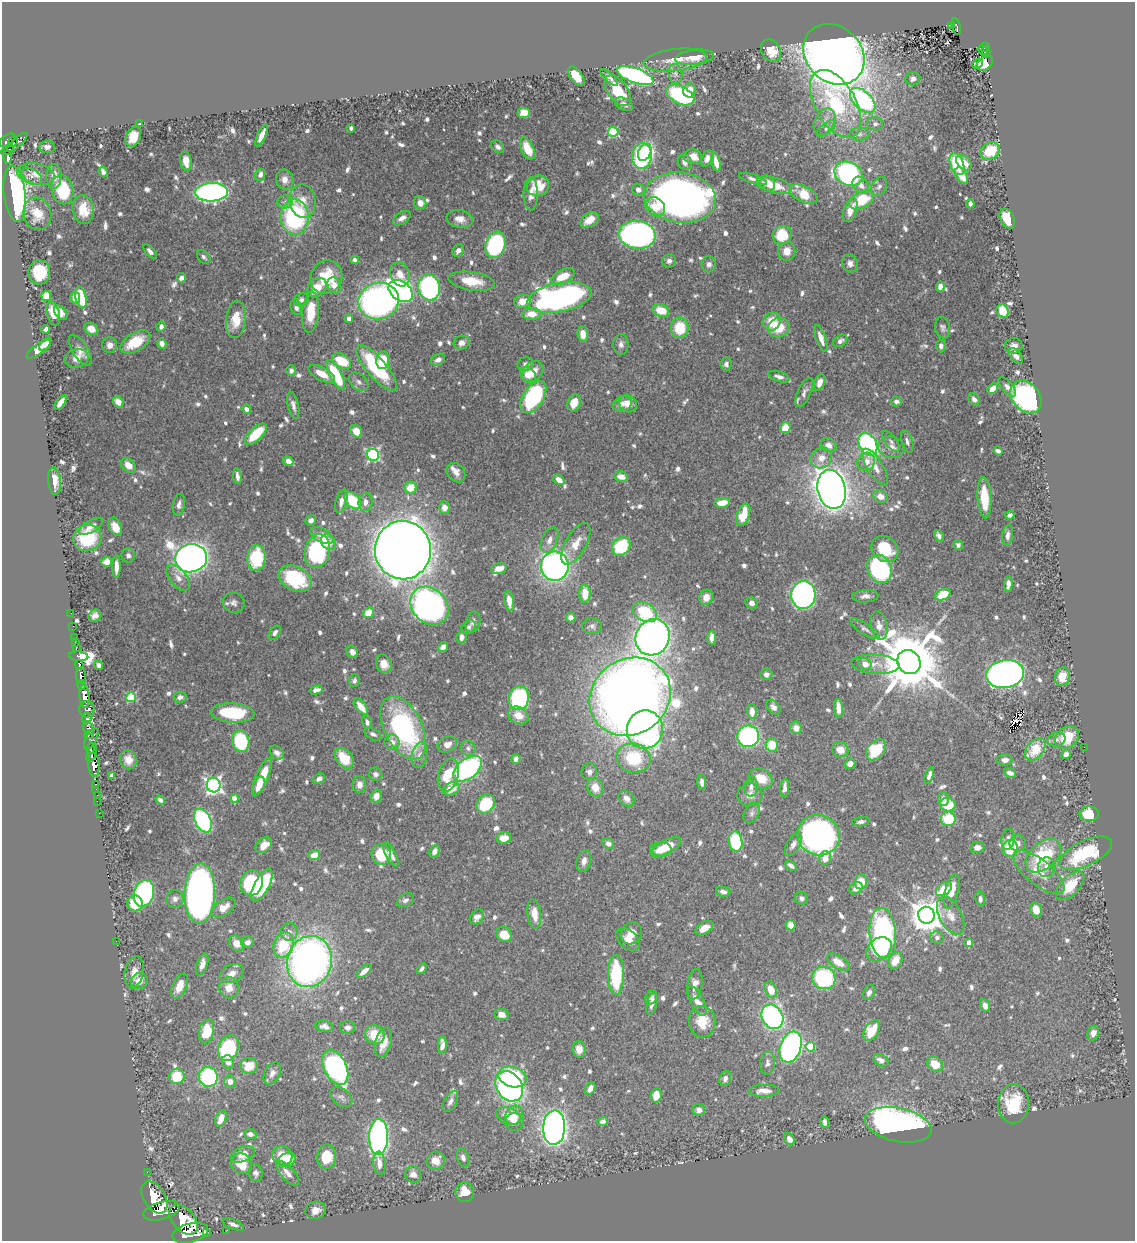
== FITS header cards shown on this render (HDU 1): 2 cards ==
NAXIS1  =                 1133
NAXIS2  =                 1239

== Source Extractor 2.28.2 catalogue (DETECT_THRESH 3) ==
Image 1133 x 1239 px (HDU 1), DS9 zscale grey, 1 PNG px = 1 image px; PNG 1137 x 1243 px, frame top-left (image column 1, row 1239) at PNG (2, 2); each listed source drawn as its Kron ellipse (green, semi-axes under 4 px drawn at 4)
Background 0.774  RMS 0.01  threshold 0.0301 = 3 sigma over >= 5 px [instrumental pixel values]
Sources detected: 862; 2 with non-positive FLUX_AUTO (blend fragments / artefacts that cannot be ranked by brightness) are neither listed nor drawn; of the other 860, the 500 brightest by FLUX_AUTO listed and drawn (360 fainter detections omitted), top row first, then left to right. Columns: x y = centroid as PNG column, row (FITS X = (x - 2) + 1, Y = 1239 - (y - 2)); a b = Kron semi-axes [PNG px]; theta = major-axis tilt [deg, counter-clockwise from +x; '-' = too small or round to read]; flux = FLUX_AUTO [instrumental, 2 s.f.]
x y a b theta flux
951 25 3 2 - 8.3
956 27 9 3 -76 72
985 47 5 3 - 62
983 50 6 2 -37 33
771 51 12 9 -56 13
986 52 5 2 - 31
834 54 33 27 -44 1200
694 57 19 7 7 9.8
675 60 32 11 7 13
978 63 6 3 40 7.5
985 63 9 6 39 11
675 74 10 7 -80 3
576 76 11 6 -54 13
635 76 19 7 -19 180
609 77 11 4 -43 2.7
913 79 7 6 - 2.6
689 90 7 6 - 7.4
618 91 17 10 -52 24
680 95 15 8 -27 77
863 100 15 9 -44 130
624 104 10 6 -27 3.4
836 104 37 20 -60 69
524 112 6 5 - 11
824 122 14 10 62 5.4
140 124 4 4 - 3.5
875 124 8 6 -11 2.4
351 128 4 3 - 2.4
826 128 11 5 37 2.5
613 132 5 5 - 57
859 134 10 6 0 2.8
261 135 11 4 66 5.8
133 137 10 7 66 11
7 140 9 5 35 440
13 142 5 3 - 170
17 142 13 4 42 350
47 147 7 6 - 3.1
498 147 7 5 -41 2.9
527 149 12 6 -67 16
8 150 7 3 27 170
990 151 10 8 33 23
645 152 9 6 63 72
642 156 12 10 86 150
7 157 7 3 -89 230
693 157 9 7 -11 8.7
707 158 8 5 60 4.6
186 161 10 5 -79 6.9
685 162 8 7 - 4.5
716 162 9 4 -77 7.8
964 163 9 6 -46 6.5
957 164 11 6 -68 48
103 172 5 4 - 3
36 174 19 10 -10 8.3
849 174 15 11 -25 160
260 175 6 5 - 3.5
32 176 11 6 -33 3.8
54 176 12 7 -89 8.4
962 176 9 5 -61 9
285 179 10 8 -79 4.6
753 179 15 4 -18 2.9
767 183 8 7 - 6.6
774 185 18 8 -14 17
861 185 9 7 -47 5.6
538 186 11 10 - 19
879 186 10 7 59 3.1
62 190 15 10 -76 49
638 190 6 6 - 3.4
212 192 16 9 3 240
15 194 28 11 -83 170
531 194 16 7 -89 5.7
804 194 15 8 -25 19
680 198 36 25 -7 450
861 200 13 8 26 31
302 201 17 12 -80 9.7
285 202 8 6 12 2.4
420 203 6 6 - 5.7
970 204 4 4 - 2.6
655 207 10 9 - 11
83 209 14 10 -83 16
850 210 12 6 68 7.4
37 214 16 14 -74 13
295 217 17 14 -90 97
402 218 10 5 34 4.5
460 219 13 8 -9 6.1
1007 219 10 6 -65 18
589 220 10 6 34 10
637 235 18 14 -7 240
782 235 9 9 - 29
495 245 13 10 72 91
458 250 7 5 54 3.4
150 251 8 4 -47 3
787 251 9 8 - 7.9
204 257 8 5 -47 2.3
355 260 4 4 - 3.2
669 261 7 6 - 2.8
850 263 9 8 - 3.6
709 264 8 7 - 2.9
39 272 12 11 - 26
400 274 12 9 -69 9.2
326 277 17 15 59 26
563 277 12 6 26 16
181 278 5 4 - 3.9
472 281 23 9 -9 17
334 285 8 6 -61 5.9
940 287 5 4 - 4.9
317 288 11 8 45 12
429 288 13 11 -74 150
401 291 13 9 -35 280
46 296 5 4 - 24
560 297 32 14 11 270
75 298 5 5 - 6.8
81 298 11 5 -77 36
301 300 8 6 20 2.8
379 301 20 18 15 350
522 301 8 6 14 8.2
296 307 8 5 -72 3.2
661 310 8 6 -20 15
1003 311 7 6 - 19
311 312 21 8 85 18
61 313 8 5 -52 4.9
53 314 12 6 -75 12
532 314 9 6 4 11
236 319 19 10 84 15
349 319 4 4 - 3.4
772 322 9 8 - 14
161 327 5 4 - 3.1
680 328 10 9 - 22
779 328 11 9 16 17
943 328 11 7 -79 2.5
46 329 4 4 - 2.5
91 329 7 5 -32 9.2
583 334 7 5 -85 7.3
821 338 14 5 -71 6.4
840 341 8 5 35 2.8
135 342 16 9 31 24
461 343 8 7 - 3.7
45 344 8 4 51 8.7
162 344 5 4 - 4.6
621 344 10 7 -88 3
110 345 8 7 - 5.1
941 346 6 4 -88 2.6
1014 346 9 7 11 4.2
39 349 14 5 35 13
80 350 17 7 -57 6.5
1016 356 9 5 -49 4.1
77 358 12 9 14 6.4
383 360 9 6 84 18
438 360 7 5 28 3.4
342 361 10 6 -31 23
525 364 8 6 9 2.7
726 364 6 5 - 2.3
377 368 29 10 -49 67
291 371 5 4 - 2.5
533 372 12 9 40 8.8
322 374 14 6 -28 11
336 375 16 6 -62 44
528 375 9 7 -44 6.5
779 377 11 5 -17 3.5
359 382 11 7 -41 3.1
820 383 8 5 69 5.5
1007 387 12 5 -50 3.6
993 388 6 4 43 8.7
804 392 16 6 66 3.5
533 397 18 10 57 98
1026 397 18 13 -49 210
974 399 7 5 -51 3.3
896 401 5 5 - 2.3
118 402 6 5 - 7.6
60 403 8 4 54 7.4
574 403 9 6 71 11
622 404 9 7 20 4.9
628 404 9 8 - 6.5
293 405 14 5 -77 3.4
246 409 5 4 - 3.2
785 428 6 5 - 14
356 431 7 5 -51 12
256 434 14 6 43 24
891 442 12 5 -53 2.4
907 442 11 5 -74 2.6
868 444 12 8 -63 170
829 445 8 6 -28 4.9
891 447 13 10 -10 6.1
998 451 5 4 - 2.9
373 455 6 6 - 140
821 458 11 10 - 7.1
288 461 5 4 - 9
866 462 9 8 - 6.7
128 465 9 6 -44 7.7
875 467 21 8 -59 7.9
456 473 10 8 -51 5.7
237 476 8 3 -82 3
621 477 7 5 -14 5.9
559 480 6 4 -38 6.5
54 481 14 6 -84 10
411 488 6 5 - 13
832 489 20 14 -76 990
880 496 7 6 - 6.6
984 498 20 6 -86 25
341 501 12 5 76 4.8
353 501 10 6 -45 32
365 502 9 7 84 4.4
722 503 8 5 10 9
179 505 11 6 80 3.3
444 507 6 5 - 5.1
743 515 12 6 70 22
1010 515 4 4 - 2.4
311 520 6 5 - 2.4
91 526 14 6 30 5.7
115 527 10 6 -66 9.8
322 535 12 6 -28 6.7
1008 535 10 5 83 3.3
939 536 6 4 -60 2.8
87 538 14 13 - 39
549 540 13 7 66 5.3
328 542 8 6 -50 7
576 544 23 10 60 12
958 545 5 4 - 2.5
621 546 10 8 49 40
885 549 14 12 -41 28
403 550 29 28 - 1900
317 551 17 12 74 100
128 555 7 6 - 2.3
191 558 16 14 13 840
256 558 13 9 86 44
107 562 5 5 - 8.8
555 566 14 14 - 260
116 567 11 3 90 5.1
499 568 8 5 14 7
879 569 14 12 -62 83
178 578 15 8 -51 5.6
295 579 17 12 -28 46
1008 584 8 4 86 3.5
585 594 9 5 -90 14
803 595 14 12 85 300
943 595 8 5 26 20
865 596 13 6 3 3.9
706 597 8 7 - 6.8
509 601 10 4 -83 7.9
234 603 11 10 - 3.4
751 603 6 5 - 3.3
430 606 21 17 -46 380
645 612 13 9 -30 37
71 613 2 2 - 6.9
369 613 6 5 - 17
95 616 7 6 - 3.3
571 618 5 4 - 4.3
473 622 11 7 74 2.7
73 626 2 2 - 6
592 626 10 7 -4 2.4
879 626 14 8 -77 5.4
468 627 8 6 38 2.5
865 629 17 5 -33 3
275 633 8 5 54 2.4
75 637 2 2 - 7.7
461 637 6 5 - 3.3
652 637 18 16 60 550
712 638 7 4 -88 5.3
75 642 4 2 - 15
443 647 5 4 - 5.3
76 648 4 3 - 45
352 652 6 5 - 3.3
79 656 9 5 -6 170
909 662 12 11 - 7400
384 664 9 7 -65 7.7
865 664 6 5 - 7
875 664 24 9 -4 8.4
79 665 4 3 - 210
98 665 5 3 - 3.2
766 674 6 5 - 2.7
1005 674 19 14 9 460
81 676 8 5 -84 1400
1062 677 9 7 74 11
354 681 6 5 - 2.3
82 685 4 3 - 360
316 690 6 4 15 3.6
84 697 11 5 -86 2500
131 697 5 4 - 45
180 697 7 5 7 3
630 697 42 37 37 1100
519 698 12 10 79 92
361 707 10 5 -52 10
773 707 8 5 -48 3.5
838 708 9 4 -84 7.6
87 709 8 7 - 900
752 712 7 5 -89 6.5
233 713 22 9 -4 47
518 715 10 8 -28 8.7
87 718 6 4 88 460
367 722 7 5 -74 2.4
88 728 7 5 -74 620
403 728 34 19 -64 120
796 728 6 6 - 4.9
645 730 19 18 - 240
373 734 9 5 -28 2.5
89 735 5 3 - 140
748 736 11 10 - 120
1067 737 13 10 40 22
91 739 11 5 61 290
1056 739 9 7 13 3.1
241 741 11 8 -78 53
392 742 7 7 - 5.2
447 744 10 7 26 6.4
772 745 7 6 - 17
1084 747 2 2 - 38
91 748 6 3 77 610
468 748 8 7 - 2.4
1035 749 13 8 50 21
840 750 8 7 - 8.7
876 750 12 8 50 36
277 753 8 5 -43 3.2
92 754 9 3 70 830
1066 754 5 4 - 5.2
420 755 13 8 79 4.8
344 758 12 8 -49 18
633 758 17 14 -10 36
516 759 5 4 - 4.2
128 760 9 8 - 6.1
1005 760 8 5 -2 3.7
850 764 5 4 - 6.2
94 765 12 5 -86 2200
468 769 17 10 38 140
589 772 8 8 - 3.2
1010 773 6 4 -18 4.5
376 774 7 6 - 2.4
448 775 17 10 75 23
111 776 4 4 - 2.5
262 776 20 6 66 21
929 776 9 4 70 3.2
761 778 12 9 -31 14
319 779 6 5 - 2.6
702 782 8 4 -87 3.7
95 784 3 3 - 24
359 784 8 6 87 5
214 785 7 7 - 250
259 786 9 5 67 9.1
595 787 9 8 - 9.2
751 787 10 6 84 3.1
785 788 9 4 85 3.8
96 789 2 2 - 18
451 789 8 6 23 11
97 795 2 2 - 12
750 795 12 11 - 6.2
376 796 6 5 - 5.4
234 798 4 4 - 9.4
627 798 9 6 -45 4.9
943 799 7 5 -87 3.6
160 800 5 4 - 2.6
97 801 2 2 - 9.1
485 804 10 8 51 39
948 805 8 6 -15 24
99 813 2 2 - 12
752 813 11 7 61 2.6
1089 814 9 7 0 25
948 819 7 7 - 27
203 821 12 8 -65 120
861 822 9 4 9 2.3
819 835 21 20 - 370
504 838 7 5 8 9.6
1008 839 10 6 80 4.2
736 842 10 6 -81 43
608 843 6 5 - 3.5
1018 843 8 8 - 3.7
264 845 9 6 41 8
793 845 13 6 59 3.6
666 847 17 7 28 16
977 847 7 5 8 3.7
1010 848 8 8 - 25
661 849 10 7 -1 8.7
434 851 7 5 66 4.1
1086 853 28 12 25 54
381 854 10 9 - 31
391 854 13 5 -62 4.9
314 855 6 4 17 9.5
1043 856 20 13 41 42
825 858 7 5 72 7.1
584 861 11 7 77 4.5
791 865 6 4 -39 2.7
1046 867 10 8 85 4
1039 872 31 12 -38 14
861 882 7 6 - 14
252 883 13 11 68 68
262 885 18 7 60 44
1070 886 18 9 46 21
856 888 7 5 32 5.1
944 889 9 5 39 21
952 891 18 7 75 11
723 892 7 5 -11 2.8
144 893 13 10 74 110
200 893 30 15 88 480
802 898 7 6 - 2.4
175 899 9 8 - 3.5
980 899 7 5 -82 2.5
405 900 9 6 26 2.9
135 903 8 7 - 25
223 908 14 7 33 7.5
1036 910 7 6 - 8.9
534 914 14 7 -83 10
926 915 8 8 - 1500
951 916 20 11 -62 8.7
477 917 8 6 50 5.2
791 925 5 5 - 8.5
704 928 10 6 33 7.7
289 932 9 8 - 3.1
631 933 11 10 - 6.7
883 933 25 13 -85 150
504 934 8 7 - 16
937 937 7 6 - 2.6
628 939 13 9 -42 7
116 941 2 2 - 5.4
248 942 6 5 - 3.5
969 942 4 4 - 8.2
237 943 8 7 - 6.4
283 945 13 9 71 30
879 949 14 10 40 25
895 960 9 6 63 11
309 961 26 22 74 370
838 962 13 6 -33 10
202 964 11 5 72 4.6
422 969 6 4 50 2.3
364 971 9 4 40 5.8
134 972 16 9 78 6.6
232 974 12 8 24 5.4
616 975 20 8 90 53
824 978 12 11 - 71
139 981 8 7 - 7.3
695 984 15 7 82 6.1
180 986 13 7 66 10
229 988 10 9 - 7.8
771 990 8 5 -66 12
869 992 8 5 65 2.7
651 997 7 5 67 2.4
697 1001 16 6 -63 5.8
652 1004 11 5 74 3.8
985 1006 7 5 -68 5.9
502 1014 7 5 -11 6.1
772 1017 13 10 -60 170
702 1022 16 13 -82 16
324 1026 8 6 -12 3.6
348 1027 7 6 - 3.3
207 1031 12 7 76 25
872 1031 11 7 60 17
1093 1033 7 6 - 4
375 1035 10 9 - 15
383 1042 15 8 75 11
442 1045 9 4 87 5.5
791 1047 16 10 70 220
810 1047 5 5 - 31
228 1048 13 10 68 72
579 1049 8 6 -82 6.2
881 1060 8 5 -29 4.4
228 1062 7 6 - 5.6
767 1063 12 7 86 3
935 1064 8 7 - 13
249 1066 9 7 11 13
335 1067 19 11 -64 230
272 1073 12 7 63 4.2
177 1076 7 7 - 24
208 1077 10 9 - 78
512 1077 14 10 -18 62
725 1079 8 5 70 3.3
230 1081 6 6 - 6.3
509 1086 16 12 -55 210
590 1089 7 4 64 5.1
764 1091 15 6 1 6.7
656 1095 7 5 83 10
341 1097 12 8 -39 3
450 1101 11 6 61 3.5
1013 1104 20 15 87 29
699 1110 6 6 - 4.1
514 1115 10 8 59 9.9
508 1116 13 8 -24 11
221 1118 9 5 70 9.1
603 1121 5 4 - 3.2
514 1122 9 8 - 4.3
825 1122 6 4 -81 2.5
898 1125 34 17 -12 350
554 1128 17 11 88 670
250 1134 6 5 - 3.2
379 1137 18 9 89 240
789 1139 6 5 - 4.8
243 1154 12 7 21 8.6
282 1156 10 9 - 12
327 1157 12 9 86 19
463 1157 9 6 -74 3
286 1160 9 6 24 19
436 1161 9 8 - 8.4
379 1163 11 6 -84 5.3
241 1164 11 10 - 19
147 1172 2 2 - 11
256 1173 9 7 -83 2.7
288 1173 15 6 -49 5.4
413 1174 8 8 - 5.1
465 1192 10 9 - 12
154 1197 17 10 -58 5200
315 1210 10 8 19 7.4
162 1211 19 8 16 5300
184 1220 17 11 -50 4900
233 1224 11 4 -23 3.4
227 1230 2 2 - 8.2
206 1232 3 2 - 19000
190 1233 18 9 14 5400
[360 fainter detections neither listed nor drawn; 2 non-positive-flux detections neither listed nor drawn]